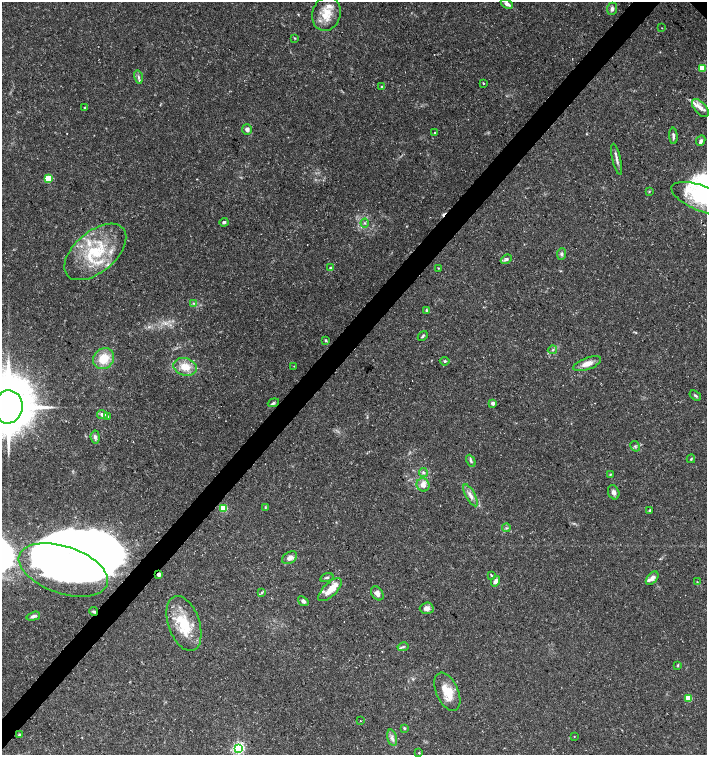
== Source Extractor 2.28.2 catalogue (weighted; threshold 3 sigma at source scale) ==
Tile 7 of 4 x 4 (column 3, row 2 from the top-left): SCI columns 3048-4457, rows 3011-4516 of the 6026 x 6025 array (HDU 1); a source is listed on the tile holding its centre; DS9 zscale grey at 2 x 2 block average (1 PNG px = mean of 2 x 2 image px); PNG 709 x 757 px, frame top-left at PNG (2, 2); each listed source drawn as its Kron ellipse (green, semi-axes under 4 px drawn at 4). Shown black and unused: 4% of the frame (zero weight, under 3 of 5 exposures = <1% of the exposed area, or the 3 px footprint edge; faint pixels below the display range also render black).
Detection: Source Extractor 2.28.2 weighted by HDU 2 'WHT'; one run over the whole footprint, this tile lists its part. Background 0.0583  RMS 0.003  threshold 0.0134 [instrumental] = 3 sigma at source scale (4.5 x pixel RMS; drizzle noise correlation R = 1.50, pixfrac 1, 0.0396/0.0396 arcsec/px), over >= 5 px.
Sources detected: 100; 3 inside a brighter object's white glare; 2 cosmic-ray / hot-pixel residue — neither listed nor drawn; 13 inside a brighter listed object's ellipse — not listed separately; the other 82 listed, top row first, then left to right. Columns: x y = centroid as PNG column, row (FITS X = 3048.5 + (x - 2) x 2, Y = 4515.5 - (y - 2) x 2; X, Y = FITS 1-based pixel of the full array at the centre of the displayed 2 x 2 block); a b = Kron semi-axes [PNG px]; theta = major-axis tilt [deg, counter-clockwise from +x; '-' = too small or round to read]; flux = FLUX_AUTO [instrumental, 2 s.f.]
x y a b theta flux
507 4 6 3 -29 3.4
612 9 6 5 - 2.3
326 14 17 14 75 14
662 28 2 2 - 0.27
295 38 3 3 - 0.54
702 68 3 3 - 19
138 77 7 3 -77 1.4
483 83 3 2 - 0.49
382 87 4 3 - 1
84 108 4 2 - 0.6
700 108 11 6 -50 4.7
247 129 5 5 - 2.2
435 133 3 2 - 0.73
673 136 8 3 -86 1.8
701 141 5 4 - 1.8
617 159 16 3 -78 2.7
48 179 3 3 - 32
649 192 3 3 - 0.53
703 199 33 12 -21 38
224 222 4 3 - 1.2
365 223 4 3 - 0.83
95 252 36 20 40 46
562 254 6 4 83 1.5
506 259 6 4 23 1.6
331 268 3 2 - 3.7
438 268 3 2 - 0.47
193 303 3 3 - 0.94
426 310 3 2 - 0.94
423 336 5 3 - 1
325 340 4 3 - 0.92
552 350 5 2 - 0.92
104 359 11 9 48 14
445 361 5 4 - 1
587 364 14 6 20 6.3
294 366 2 2 - 0.27
185 367 12 8 -17 11
695 395 6 3 -34 1.1
273 403 6 4 20 1.5
493 403 2 2 - 4.9
8 407 16 14 83 3100
102 415 5 4 - 3.1
108 416 3 3 - 0.72
95 437 7 4 -85 2
635 446 5 2 - 0.72
691 459 4 2 - 0.67
471 461 6 3 -63 1.4
423 472 4 4 - 1.5
610 474 3 3 - 0.52
423 485 7 6 - 5.6
614 492 7 5 -67 2.6
470 495 12 4 -62 3.8
265 507 3 2 - 0.52
223 508 3 3 - 32
650 511 2 2 - 2.3
506 528 4 3 - 0.89
290 558 8 5 33 3.5
63 570 46 23 -19 420
159 575 3 2 - 4.5
491 575 4 2 - 0.68
327 578 7 3 17 1.3
652 578 8 5 50 3.6
495 581 5 4 - 3.4
697 582 2 2 - 0.38
330 590 15 6 44 9.9
262 592 3 2 - 0.76
377 593 8 5 -53 3.7
303 601 6 4 -38 2.1
427 608 7 5 3 3.5
94 611 4 3 - 1.1
33 616 7 4 17 2.3
184 623 28 15 -71 26
403 647 5 3 - 1.3
678 665 4 3 - 0.66
447 692 20 11 -66 14
689 698 3 3 - 19
361 721 2 2 - 0.46
405 728 4 3 - 0.85
19 735 3 3 - 0.97
574 736 2 2 - 0.31
392 738 8 4 -75 2.7
238 748 3 3 - 130
419 753 2 2 - 0.51
Overlapping masked pixels (flux is a lower limit): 2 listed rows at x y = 159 575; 94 611
Isophote crosses this tile's border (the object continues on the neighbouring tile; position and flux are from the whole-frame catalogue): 2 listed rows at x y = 703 199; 8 407
Diffuse or blended objects may show on this block-average render without a row.